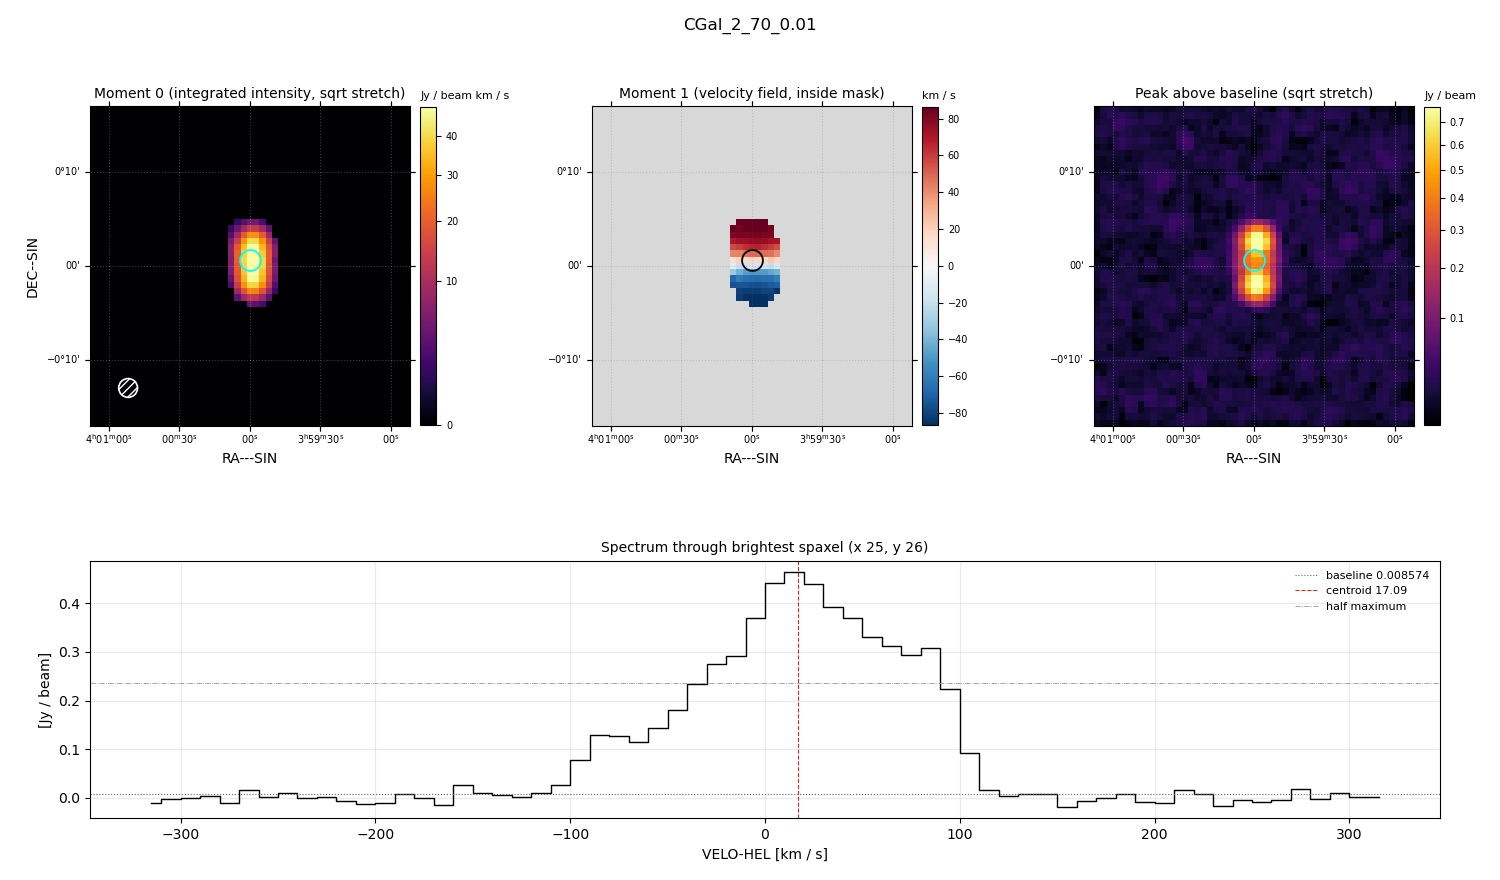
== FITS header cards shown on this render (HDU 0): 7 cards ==
OBJECT  = 'CGal_2_70_0.01'
BUNIT   = 'JY/BEAM '           /
CTYPE1  = 'RA---SIN'           /
CTYPE2  = 'DEC--SIN'           /
CTYPE3  = 'VELO-HEL'           /
NAXIS3  =                   64 / length of data axis 3
CUNIT3  = 'km/s    '           /

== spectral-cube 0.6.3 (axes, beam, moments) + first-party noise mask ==
SpectralCube HDU 0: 64 channels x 51 x 51 spaxels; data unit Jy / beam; figure title: CGal_2_70_0.01
Units: BUNIT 'JY/BEAM' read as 'Jy/beam' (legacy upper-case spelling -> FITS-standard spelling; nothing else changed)
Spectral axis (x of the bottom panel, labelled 'VELO-HEL [km / s]'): -315 .. 315 km / s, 64 channels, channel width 10 km / s
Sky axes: RA---SIN/DEC--SIN; field 34' x 34' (40 arcsec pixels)
Beam (drawn as the hatched ellipse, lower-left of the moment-0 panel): BMAJ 120 arcsec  BMIN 120 arcsec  BPA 0 deg
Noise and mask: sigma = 0.010 Jy / beam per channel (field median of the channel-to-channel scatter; agrees with the line-free scatter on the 2502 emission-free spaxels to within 2%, no correlation factor applied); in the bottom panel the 43 channels outside the line scatter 0.013 Jy / beam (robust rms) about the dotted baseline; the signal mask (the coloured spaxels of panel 2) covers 4% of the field
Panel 1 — Moment 0 (line voxels x channel width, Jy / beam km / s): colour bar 0 .. 48.5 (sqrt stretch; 0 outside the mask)
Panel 2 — Moment 1 (intensity-weighted velocity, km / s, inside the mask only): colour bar -87 .. 86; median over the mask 17
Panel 3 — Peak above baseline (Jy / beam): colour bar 0.0149 .. 0.77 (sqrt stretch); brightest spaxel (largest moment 0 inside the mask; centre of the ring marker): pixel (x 25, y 26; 0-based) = FK5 04h00m00s +00d01m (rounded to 5 s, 60 arcsec steps: no finer than the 40 arcsec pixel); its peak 0.455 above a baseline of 0.008574
Panel 4 — spectrum at that spaxel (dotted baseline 0.008574 Jy / beam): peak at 15 km / s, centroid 17.09 km / s (red dashed line; intensity-weighted over the run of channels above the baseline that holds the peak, -120 .. 120 km / s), W50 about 120 km / s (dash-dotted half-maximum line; edge to edge of the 12 channels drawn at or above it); detected line -100 .. 110 km / s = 21 of 64 channels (33%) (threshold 4 sigma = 0.04 Jy / beam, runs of >= 3 channels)